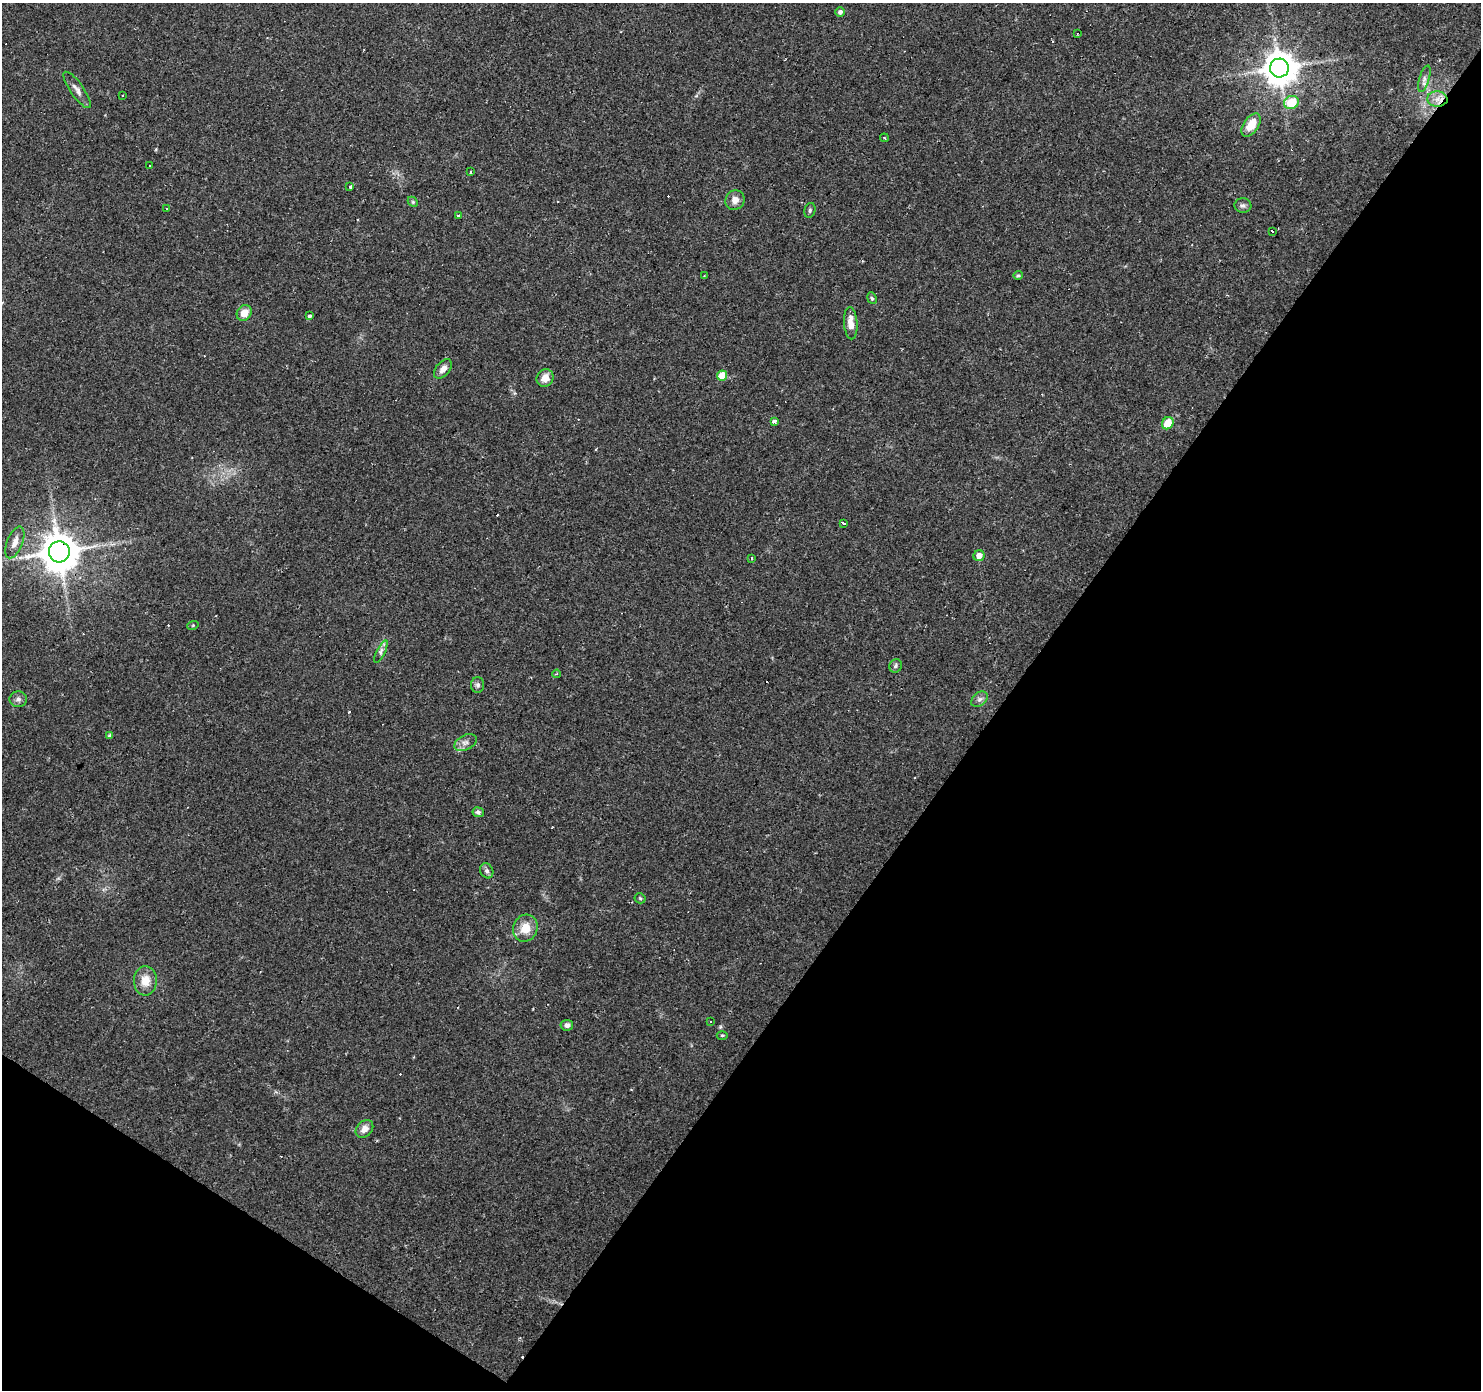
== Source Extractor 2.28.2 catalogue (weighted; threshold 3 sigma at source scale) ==
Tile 15 of 4 x 4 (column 3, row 4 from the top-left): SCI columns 2960-4438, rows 181-1568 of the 5921 x 5977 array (HDU 1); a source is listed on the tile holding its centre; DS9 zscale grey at full resolution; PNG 1483 x 1392 px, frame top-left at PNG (2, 3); each listed source drawn as its Kron ellipse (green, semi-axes under 4 px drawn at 4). Shown black and unused: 36% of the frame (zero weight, under 2 of 3 exposures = <1% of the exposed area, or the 3 px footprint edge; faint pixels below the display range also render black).
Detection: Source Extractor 2.28.2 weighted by HDU 2 'WHT'; one run over the whole footprint, this tile lists its part. Background 0.0429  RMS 0.0034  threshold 0.0153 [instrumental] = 3 sigma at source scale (4.5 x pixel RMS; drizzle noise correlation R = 1.50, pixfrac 1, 0.0396/0.0396 arcsec/px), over >= 5 px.
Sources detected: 67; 13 cosmic-ray / hot-pixel residue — neither listed nor drawn; the other 54 listed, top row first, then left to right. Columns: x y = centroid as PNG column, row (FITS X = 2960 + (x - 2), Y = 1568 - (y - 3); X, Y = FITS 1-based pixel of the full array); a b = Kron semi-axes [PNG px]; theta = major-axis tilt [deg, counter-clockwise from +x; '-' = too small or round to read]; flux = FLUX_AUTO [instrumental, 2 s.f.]
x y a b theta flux
840 12 5 5 - 1.1
1077 33 3 2 - 0.54
1279 68 9 9 - 710
1424 79 13 5 74 1.4
77 90 22 6 -55 2.1
123 95 3 2 - 0.53
1437 99 10 7 -4 2.4
1291 103 7 6 - 11
1251 125 13 7 55 6
884 138 4 2 - 0.26
150 166 3 3 - 2.3
470 172 4 3 - 0.83
350 187 3 3 - 0.82
735 200 10 9 - 2.4
413 202 6 4 -46 0.46
1243 206 8 7 - 1.1
167 209 3 3 - 2.2
810 210 7 5 76 0.63
458 215 3 3 - 2.6
1272 231 3 3 - 2.4
1018 275 5 4 - 0.46
704 276 3 2 - 0.42
872 298 6 4 -66 0.52
244 313 8 7 - 3.8
309 316 4 3 - 0.91
851 323 16 6 -86 3.6
443 369 11 7 49 2.2
722 376 5 5 - 6.7
545 378 9 8 - 3.2
775 421 4 3 - 7.4
1168 423 6 5 - 6.1
844 523 4 3 - 1.9
15 542 17 7 69 2.9
59 552 10 10 - 1000
979 556 5 5 - 2.4
751 558 4 3 - 0.71
193 625 6 3 19 0.34
381 652 12 3 65 0.98
896 666 7 6 - 0.82
557 674 4 3 - 0.46
478 685 8 6 90 0.96
18 699 9 8 - 1.4
979 699 9 6 40 1.2
109 735 4 4 - 0.51
465 743 12 7 26 1.7
478 812 6 5 - 0.77
487 871 8 6 -65 0.98
640 898 5 5 - 0.48
525 928 14 12 66 5.5
145 981 15 11 87 4.6
710 1022 3 2 - 0.44
567 1025 6 5 - 1.1
722 1035 5 3 - 0.41
364 1129 10 7 45 2.2
Overlapping masked pixels (flux is a lower limit): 3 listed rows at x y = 1279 68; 1437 99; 59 552